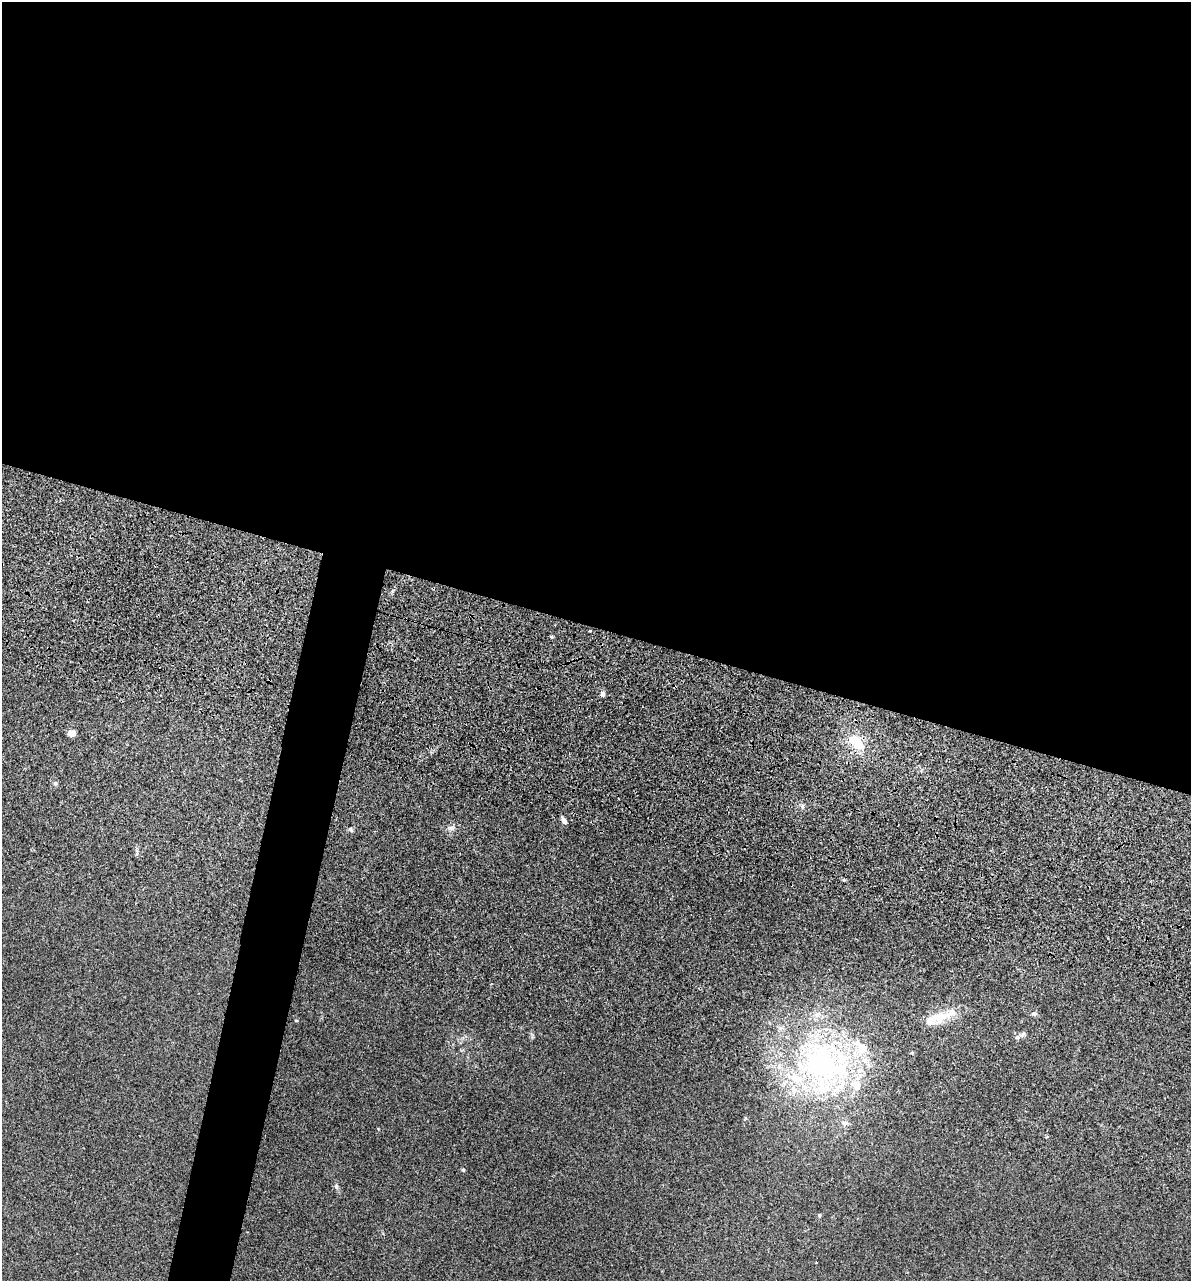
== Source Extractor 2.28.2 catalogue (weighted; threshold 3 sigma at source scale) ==
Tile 3 of 4 x 4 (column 3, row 1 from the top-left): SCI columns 2736-3924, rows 4226-5504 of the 5353 x 5896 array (HDU 1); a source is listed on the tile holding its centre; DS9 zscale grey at full resolution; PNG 1193 x 1283 px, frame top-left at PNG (2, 2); no overlay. Shown black and unused: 52% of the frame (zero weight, under 3 of 5 exposures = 17% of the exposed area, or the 3 px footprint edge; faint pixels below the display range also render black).
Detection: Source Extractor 2.28.2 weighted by HDU 2 'WHT'; one run over the whole footprint, this tile lists its part. Background 0.0739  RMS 0.0068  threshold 0.0305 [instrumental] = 3 sigma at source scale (4.5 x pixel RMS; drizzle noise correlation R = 1.50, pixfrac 1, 0.05/0.05 arcsec/px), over >= 5 px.
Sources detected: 21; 5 inside a brighter listed object's ellipse — not listed separately; the other 16 listed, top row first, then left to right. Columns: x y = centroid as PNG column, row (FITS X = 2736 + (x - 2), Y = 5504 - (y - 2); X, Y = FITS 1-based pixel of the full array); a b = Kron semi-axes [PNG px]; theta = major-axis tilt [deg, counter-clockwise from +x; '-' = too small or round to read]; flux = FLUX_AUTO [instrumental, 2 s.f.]
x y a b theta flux
552 637 4 4 - 0.91
603 693 6 5 - 2.1
72 733 5 4 - 10
856 741 18 13 -57 14
802 807 6 4 -89 1.2
564 821 7 4 -56 2.8
950 1013 23 8 27 8.4
1034 1014 9 3 0 1.3
930 1020 14 11 44 6
296 1021 4 3 - 0.48
1023 1034 11 4 45 2.1
912 1053 4 4 - 0.8
823 1064 71 48 -31 170
463 1170 4 4 - 0.99
336 1186 6 4 -73 1.1
820 1215 5 3 - 0.67
Unlisted compact peaks at least as high as the median listed source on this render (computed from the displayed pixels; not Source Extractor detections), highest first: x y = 451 828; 350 829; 55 783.